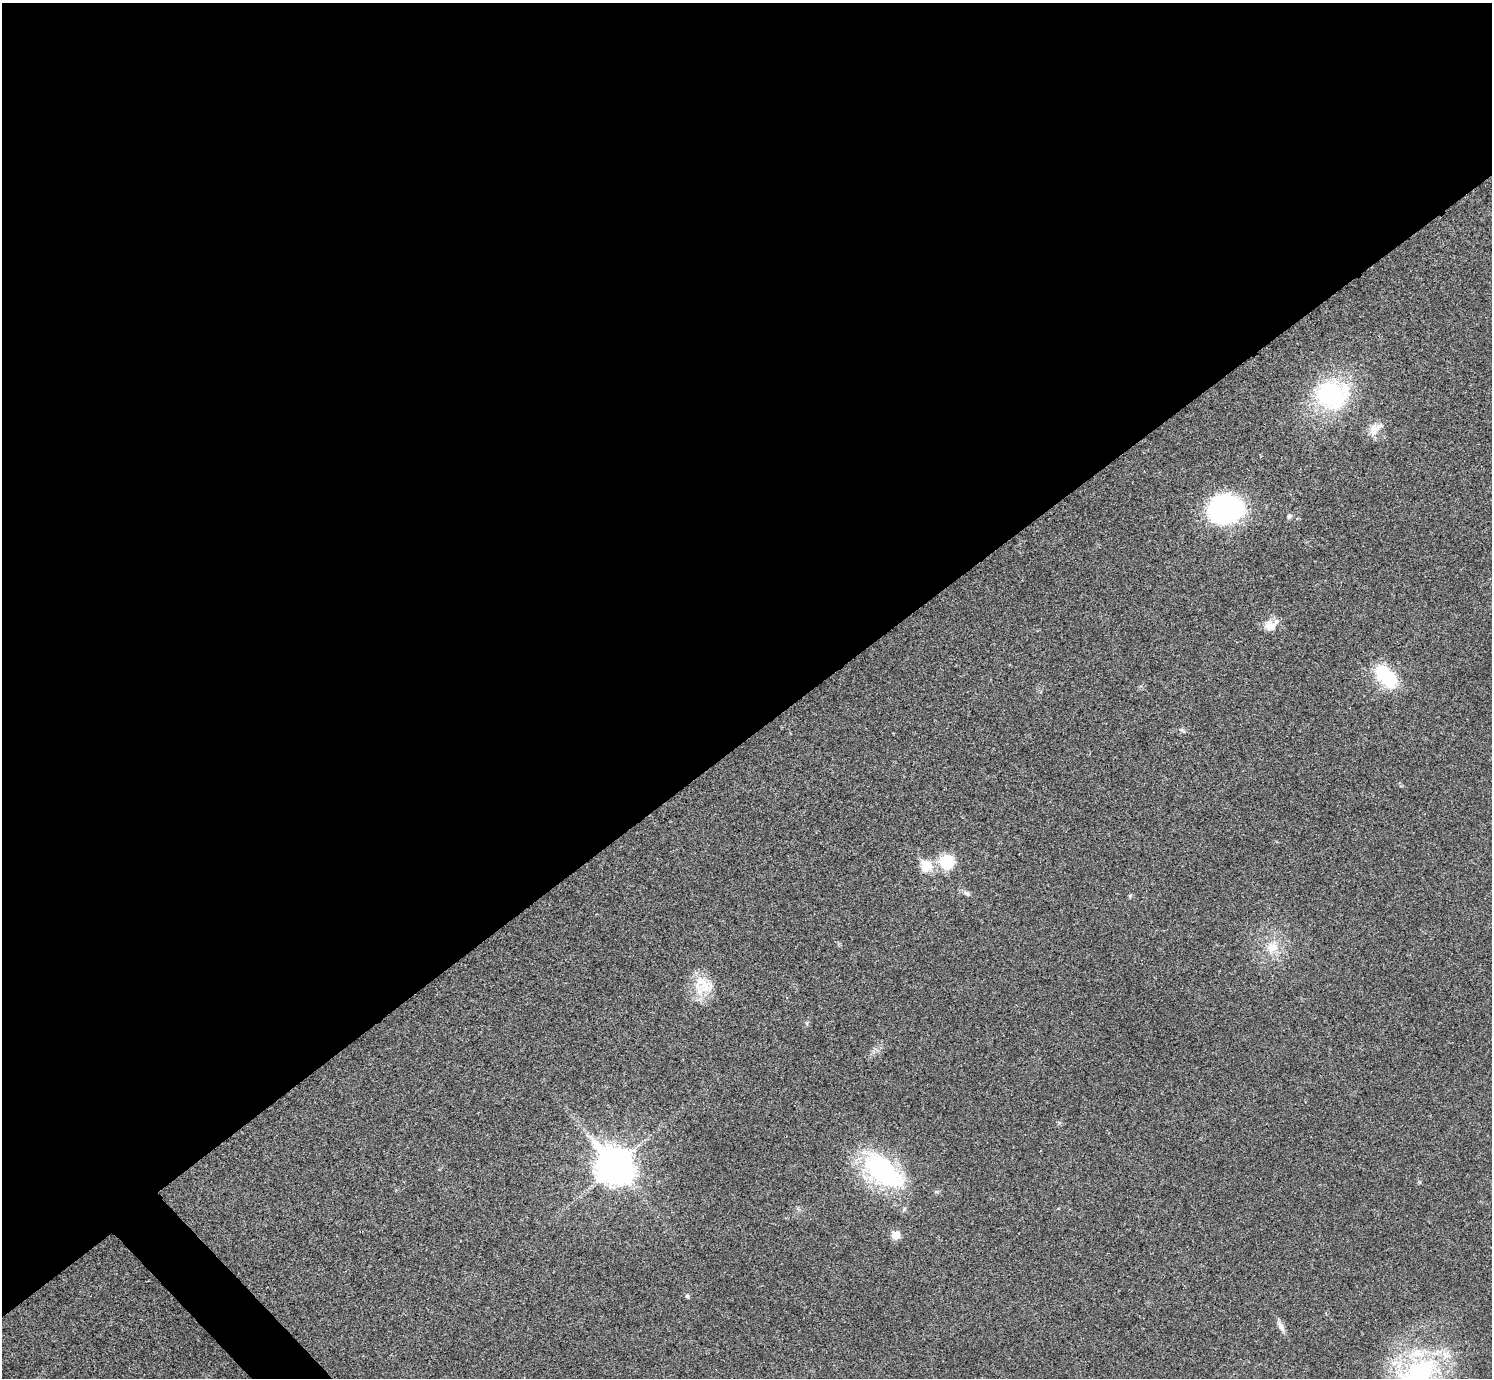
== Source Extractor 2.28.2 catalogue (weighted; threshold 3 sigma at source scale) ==
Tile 2 of 4 x 4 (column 2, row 1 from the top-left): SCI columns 1494-2983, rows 4291-5666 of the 5969 x 5967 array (HDU 1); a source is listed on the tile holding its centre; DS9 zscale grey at full resolution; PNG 1494 x 1380 px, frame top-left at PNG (2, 3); no overlay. Shown black and unused: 54% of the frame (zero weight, under 3 of 4 exposures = <1% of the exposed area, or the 3 px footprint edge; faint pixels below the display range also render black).
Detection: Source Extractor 2.28.2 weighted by HDU 2 'WHT'; one run over the whole footprint, this tile lists its part. Background 0.021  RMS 0.0043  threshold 0.0195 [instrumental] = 3 sigma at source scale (4.5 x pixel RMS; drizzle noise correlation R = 1.50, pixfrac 1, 0.05/0.05 arcsec/px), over >= 5 px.
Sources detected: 20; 2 inside a brighter listed object's ellipse — not listed separately; the other 18 listed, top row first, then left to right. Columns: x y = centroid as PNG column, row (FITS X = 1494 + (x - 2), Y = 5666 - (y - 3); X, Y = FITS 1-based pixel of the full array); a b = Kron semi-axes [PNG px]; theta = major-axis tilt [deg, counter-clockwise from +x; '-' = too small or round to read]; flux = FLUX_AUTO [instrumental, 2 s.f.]
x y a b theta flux
1331 394 46 38 -3 46
1375 428 23 12 37 4.8
1226 510 35 28 14 65
1289 516 7 6 - 0.96
1267 625 20 10 55 3.8
1386 677 29 16 -46 22
947 862 18 17 - 11
926 866 6 6 - 22
967 893 8 6 -29 1.2
1130 896 6 5 - 0.58
1273 947 18 14 51 7.6
704 987 31 17 29 11
614 1166 13 11 -46 900
882 1171 53 27 -40 58
896 1235 6 6 - 8.9
687 1296 5 4 - 0.81
1281 1327 15 7 -58 2.2
1420 1375 58 42 54 69
Isophote crosses this tile's border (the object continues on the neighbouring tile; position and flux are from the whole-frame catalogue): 1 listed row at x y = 1420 1375
Unlisted compact peaks at least as high as the median listed source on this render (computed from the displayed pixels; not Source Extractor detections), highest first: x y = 1059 1123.